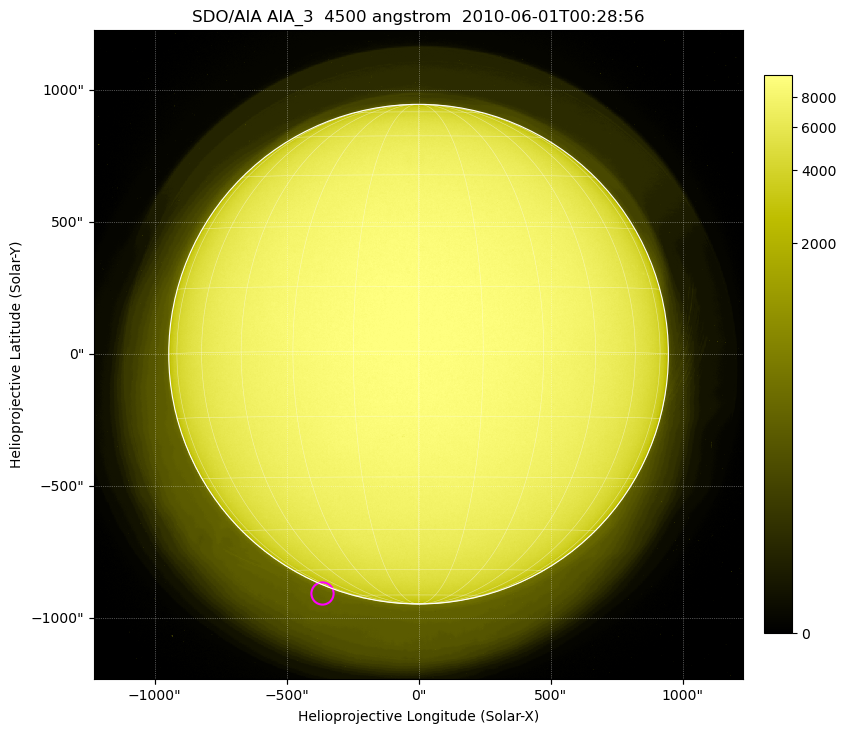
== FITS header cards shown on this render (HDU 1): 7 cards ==
TELESCOP= 'SDO/AIA'
INSTRUME= 'AIA_3'
WAVELNTH=                 4500
WAVEUNIT= 'angstrom'
DATE-OBS= '2010-06-01T00:28:56.41'
CTYPE1  = 'HPLN-TAN'
CTYPE2  = 'HPLT-TAN'

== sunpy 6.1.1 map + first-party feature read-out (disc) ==
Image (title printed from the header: SDO/AIA AIA_3  4500 angstrom  2010-06-01T00:28:56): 1024 x 1024 px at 2.4 arcsec/px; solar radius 946 arcsec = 394 px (full disc in frame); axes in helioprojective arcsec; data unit not stated in the header (colour bar unlabelled)
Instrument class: DISC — disc imager (sunpy class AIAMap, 4500 A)
Bright regions (active regions / flare kernels): reference = the median radial profile (limb darkening/brightening removed); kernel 9 px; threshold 5 sigma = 1986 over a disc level ~7267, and >= 1.15x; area >= 12 px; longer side >= 9 px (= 22 arcsec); searched inside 0.97 R_sun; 0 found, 0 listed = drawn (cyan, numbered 1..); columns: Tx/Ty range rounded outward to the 5 arcsec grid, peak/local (2 s.f.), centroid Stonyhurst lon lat
Off-limb structures (1.02-1.3 R_sun): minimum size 162 px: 1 found; the strongest spans PA ~80..230 deg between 1.03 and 1.28 R_sun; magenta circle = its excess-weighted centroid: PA ~160 deg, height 1.03 R_sun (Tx ~-365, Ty ~-905 arcsec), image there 1.5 x the reference